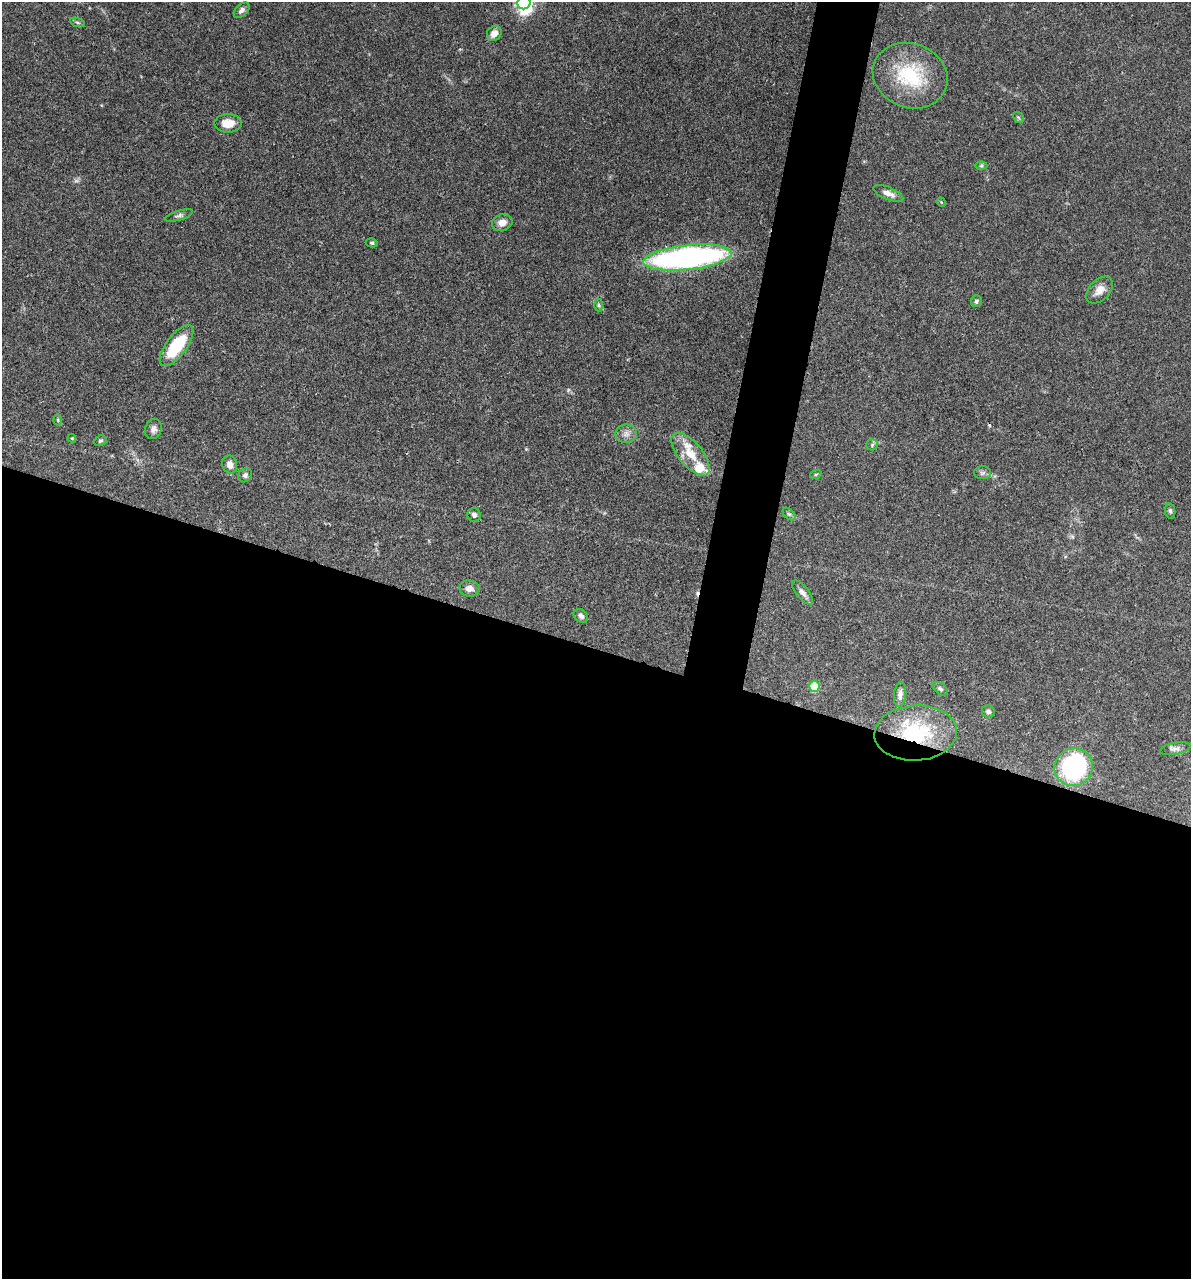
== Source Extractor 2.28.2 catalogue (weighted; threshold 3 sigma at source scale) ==
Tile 14 of 4 x 4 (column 2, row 4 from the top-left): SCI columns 1438-2626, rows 3-1279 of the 5129 x 5114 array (HDU 1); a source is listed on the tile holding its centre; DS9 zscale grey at full resolution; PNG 1193 x 1281 px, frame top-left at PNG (2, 2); each listed source drawn as its Kron ellipse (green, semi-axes under 4 px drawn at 4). Shown black and unused: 52% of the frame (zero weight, under 3 of 4 exposures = <1% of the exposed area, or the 3 px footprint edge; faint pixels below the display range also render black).
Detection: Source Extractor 2.28.2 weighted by HDU 2 'WHT'; one run over the whole footprint, this tile lists its part. Background 0.0744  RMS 0.0033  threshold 0.0147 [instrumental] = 3 sigma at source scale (4.5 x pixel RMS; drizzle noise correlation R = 1.50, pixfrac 1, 0.05/0.05 arcsec/px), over >= 5 px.
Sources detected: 50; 2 too faint to see at this stretch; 1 inside a brighter object's white glare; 2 cosmic-ray / hot-pixel residue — neither listed nor drawn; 3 inside a brighter listed object's ellipse — not listed separately; the other 42 listed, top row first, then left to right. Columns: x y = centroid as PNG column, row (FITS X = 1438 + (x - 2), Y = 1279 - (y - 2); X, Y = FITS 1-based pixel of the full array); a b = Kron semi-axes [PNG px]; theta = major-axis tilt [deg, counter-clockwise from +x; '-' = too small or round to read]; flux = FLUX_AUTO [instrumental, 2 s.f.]
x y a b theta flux
524 3 7 6 - 87
242 10 9 5 44 1.2
77 22 8 3 -19 0.53
494 33 8 7 - 2.8
910 76 38 32 -20 22
1018 117 6 4 -42 0.48
228 123 13 9 0 4.4
981 166 6 4 0 0.52
888 193 16 6 -23 2.2
941 202 5 3 - 0.29
179 216 14 4 17 0.94
502 223 10 8 18 2.7
372 243 6 4 -14 0.52
687 257 44 12 6 110
1099 290 16 10 45 2.9
976 301 5 5 - 0.64
599 305 6 4 -88 0.49
177 346 24 10 53 16
58 420 5 3 - 0.35
153 429 10 8 73 1.4
626 434 11 9 10 1.8
72 438 4 4 - 0.32
100 441 6 5 - 0.53
872 445 6 5 - 0.59
691 454 26 12 -50 6.8
230 464 9 7 -73 2.1
983 473 8 6 1 0.83
816 474 6 3 19 0.33
245 475 7 6 - 0.91
1170 511 8 5 -80 0.67
789 514 7 4 -44 0.64
474 515 7 6 - 1.2
469 588 10 8 -6 2.2
803 593 14 6 -52 1.6
581 616 8 6 -39 1
814 686 5 5 - 11
940 689 9 5 -37 0.73
900 694 12 6 84 1.6
988 711 6 6 - 0.96
916 733 41 27 3 26
1176 749 15 6 11 1.5
1074 767 19 18 - 54
Overlapping masked pixels (flux is a lower limit): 1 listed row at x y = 916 733
Isophote crosses this tile's border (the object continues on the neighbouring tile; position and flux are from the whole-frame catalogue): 1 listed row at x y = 524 3